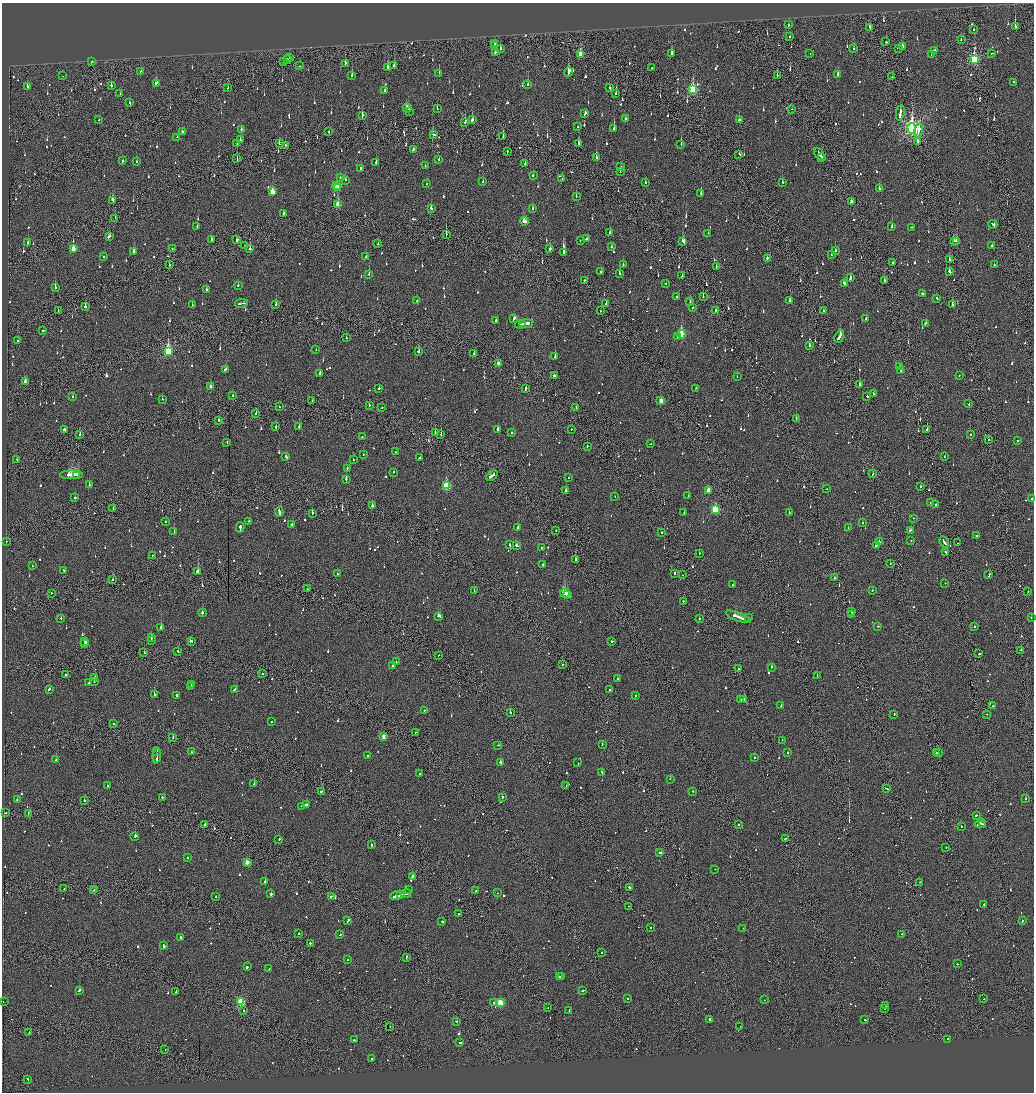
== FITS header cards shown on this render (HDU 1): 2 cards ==
NAXIS1  =                 2064
NAXIS2  =                 2180

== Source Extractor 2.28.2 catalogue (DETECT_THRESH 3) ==
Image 2064 x 2180 px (HDU 1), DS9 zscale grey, zoomed out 1/2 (1 PNG px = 2 x 2 image px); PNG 1036 x 1094 px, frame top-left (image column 1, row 2179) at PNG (2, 3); each listed source drawn as its Kron ellipse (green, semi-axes under 4 px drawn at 4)
Background -0.112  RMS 0.067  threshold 0.201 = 3 sigma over >= 5 px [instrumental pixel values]
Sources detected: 1242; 71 cannot appear on this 1/2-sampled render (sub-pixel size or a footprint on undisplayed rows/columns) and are neither listed nor drawn; of the other 1171, the 500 brightest by FLUX_AUTO listed and drawn (671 fainter detections omitted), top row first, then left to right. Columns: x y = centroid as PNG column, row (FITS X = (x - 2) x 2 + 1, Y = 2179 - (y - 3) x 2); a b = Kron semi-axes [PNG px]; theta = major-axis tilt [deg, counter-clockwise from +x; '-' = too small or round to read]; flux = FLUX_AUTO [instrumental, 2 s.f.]
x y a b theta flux
788 25 2 2 - 110
870 27 4 1 - 180
1015 27 3 2 - 390
973 30 2 2 - 71
789 37 2 2 - 49
961 40 2 2 - 50
886 42 2 2 - 160
494 44 2 2 - 48
494 46 2 1 - 250
902 46 4 2 - 180
500 48 2 2 - 140
899 48 4 2 - 430
854 49 2 2 - 56
935 50 2 2 - 51
495 52 2 2 - 73
992 53 2 1 - 70
580 54 4 2 - 350
672 54 3 2 - 290
810 54 2 2 - 62
931 55 2 2 - 47
290 57 2 1 - 100
287 59 2 1 - 61
974 59 4 3 - 1300
91 62 2 1 - 85
283 62 2 2 - 53
345 63 3 2 - 76
394 65 2 2 - 63
299 66 2 1 - 68
388 68 4 2 - 100
651 68 2 2 - 47
141 71 2 2 - 83
568 72 5 2 - 270
439 73 2 2 - 110
838 74 3 2 - 91
777 75 3 2 - 190
62 76 2 2 - 75
352 76 3 2 - 150
892 77 2 1 - 49
1014 82 2 2 - 45
156 83 3 2 - 270
528 84 2 2 - 180
111 85 2 2 - 100
27 86 2 2 - 250
228 88 2 1 - 62
610 88 2 2 - 200
693 90 4 3 - 1100
385 91 3 2 - 51
120 93 2 2 - 51
616 94 2 2 - 89
130 103 2 2 - 46
407 108 4 2 - 200
437 109 2 2 - 57
792 109 2 2 - 45
409 111 2 1 - 130
900 113 8 2 81 1100
585 114 4 2 - 94
362 115 3 2 - 66
625 119 2 2 - 55
99 120 2 2 - 55
472 120 3 2 - 81
739 120 3 2 - 86
465 122 2 2 - 140
578 127 2 2 - 63
912 128 5 3 - 3800
241 129 2 2 - 120
614 129 2 2 - 450
918 131 7 2 76 300
182 132 2 2 - 150
329 132 2 2 - 56
433 134 3 2 - 110
177 137 2 1 - 81
503 137 2 1 - 62
240 140 2 1 - 74
918 141 4 2 - 93
237 144 2 2 - 66
279 144 2 2 - 91
579 144 2 2 - 390
681 144 3 1 - 86
285 145 2 2 - 51
413 150 2 2 - 66
507 152 3 1 - 69
739 154 2 2 - 120
819 154 7 2 -55 300
596 157 3 2 - 83
821 157 2 1 - 85
237 159 3 2 - 64
439 159 2 2 - 60
122 161 3 2 - 87
137 162 2 2 - 46
376 162 2 2 - 67
525 163 2 1 - 54
425 166 2 2 - 66
621 167 2 2 - 140
361 168 2 2 - 85
620 172 2 2 - 45
533 175 2 2 - 60
340 178 2 2 - 46
562 179 2 1 - 56
345 180 2 2 - 110
483 182 2 2 - 75
645 182 2 2 - 120
782 182 2 2 - 47
427 184 2 2 - 91
336 185 2 2 - 80
337 187 3 3 - 380
880 188 3 2 - 130
272 192 3 3 - 330
701 193 2 2 - 170
576 196 2 2 - 95
113 200 3 2 - 180
851 202 3 2 - 75
338 204 3 3 - 290
431 208 3 2 - 72
533 208 2 2 - 51
284 213 2 2 - 170
115 218 2 1 - 50
524 221 4 3 - 160
993 224 4 2 - 200
197 226 2 2 - 48
892 227 2 2 - 110
911 227 2 2 - 64
609 232 2 2 - 87
708 233 2 1 - 65
446 234 2 1 - 230
109 236 3 2 - 110
211 239 3 2 - 76
586 239 3 2 - 280
237 240 3 2 - 98
580 241 2 2 - 66
683 241 4 2 - 290
954 241 3 2 - 160
957 241 3 2 - 130
28 242 2 2 - 92
378 244 2 2 - 55
244 245 2 1 - 48
992 246 2 2 - 120
611 247 2 2 - 68
73 249 3 2 - 200
172 249 2 2 - 48
250 249 2 2 - 270
550 249 2 2 - 120
835 250 2 2 - 84
134 251 2 2 - 460
564 252 3 2 - 1300
831 255 3 2 - 66
104 257 2 2 - 71
366 257 2 2 - 44
767 258 2 2 - 71
950 260 3 2 - 83
893 263 2 2 - 420
169 265 2 2 - 62
623 265 2 2 - 54
994 265 2 2 - 45
716 267 2 1 - 92
949 271 4 2 - 110
601 272 2 2 - 120
619 273 2 2 - 130
369 274 2 2 - 140
682 275 2 2 - 76
850 278 3 2 - 170
584 280 2 2 - 59
884 281 3 2 - 96
844 283 4 2 - 110
666 284 2 2 - 48
238 285 2 2 - 46
55 287 2 2 - 130
206 289 2 2 - 81
923 293 3 1 - 140
676 296 2 2 - 47
703 296 2 1 - 45
937 298 2 2 - 110
417 301 2 2 - 84
690 301 2 2 - 120
790 301 2 2 - 190
241 303 6 2 10 200
689 303 2 1 - 98
606 304 2 2 - 60
192 305 2 2 - 49
276 305 2 2 - 220
952 305 3 1 - 350
85 306 2 2 - 280
692 308 2 2 - 84
716 310 2 2 - 60
58 311 2 2 - 50
600 311 2 1 - 81
824 311 2 1 - 49
514 319 4 2 - 130
866 319 2 2 - 100
496 320 2 2 - 59
526 323 7 2 4 980
925 323 3 2 - 46
520 324 5 1 - 820
43 330 2 1 - 79
681 334 4 3 - 800
677 337 2 2 - 47
839 337 6 2 62 260
346 338 2 2 - 58
17 340 2 1 - 240
809 345 3 2 - 69
316 349 2 2 - 62
168 351 4 3 - 1200
419 352 2 2 - 190
474 353 2 1 - 74
555 357 2 2 - 360
498 363 3 2 - 90
899 366 2 2 - 57
225 369 3 2 - 140
901 371 2 2 - 140
320 374 4 2 - 120
959 375 2 2 - 48
554 376 2 2 - 1200
737 376 2 2 - 86
25 381 2 2 - 120
859 384 2 2 - 350
210 387 2 2 - 1700
379 388 2 2 - 140
696 388 2 1 - 48
526 389 2 2 - 340
873 393 2 2 - 50
233 395 2 2 - 56
72 396 2 2 - 48
867 396 2 2 - 150
162 399 2 2 - 60
312 401 2 1 - 62
661 401 3 2 - 150
969 404 2 1 - 64
369 405 2 2 - 72
279 407 2 1 - 47
382 407 2 2 - 49
576 407 2 1 - 55
256 413 2 2 - 51
796 418 2 2 - 83
219 420 2 2 - 91
299 426 2 1 - 61
276 427 2 2 - 200
64 429 3 2 - 340
498 429 3 2 - 94
571 429 2 1 - 74
927 429 3 2 - 320
435 432 2 1 - 73
511 433 2 2 - 82
80 434 2 2 - 100
441 434 3 2 - 83
970 435 2 2 - 45
362 437 2 2 - 61
989 440 2 2 - 55
1018 441 2 2 - 85
227 442 2 2 - 49
651 444 2 2 - 46
587 446 2 2 - 130
395 452 2 2 - 65
363 454 2 2 - 44
286 457 3 2 - 220
420 457 2 2 - 92
944 457 2 2 - 50
17 459 2 1 - 52
353 460 2 2 - 49
347 468 2 2 - 110
394 472 2 2 - 65
873 474 2 1 - 87
72 475 11 2 0 920
77 475 2 1 - 150
492 476 6 2 39 240
568 478 2 1 - 56
346 479 2 2 - 190
89 485 2 2 - 120
446 486 4 3 - 880
920 486 2 2 - 72
827 489 2 2 - 47
708 490 3 2 - 140
566 491 2 2 - 97
688 496 2 2 - 48
615 497 2 2 - 79
75 498 2 2 - 110
1032 498 2 2 - 47
930 503 2 1 - 46
935 505 2 1 - 70
372 506 2 1 - 310
113 509 2 1 - 74
715 509 3 3 - 930
279 512 5 2 - 260
684 512 2 2 - 48
312 513 3 2 - 200
789 513 2 2 - 52
913 518 2 2 - 250
249 521 2 2 - 45
165 522 2 2 - 57
862 523 2 2 - 110
291 525 3 2 - 100
240 527 5 2 - 270
518 527 2 2 - 100
848 528 2 2 - 56
556 530 2 1 - 47
910 530 3 2 - 61
174 531 2 2 - 110
661 532 2 2 - 47
976 536 3 2 - 100
911 540 2 2 - 59
6 541 2 2 - 64
879 542 2 2 - 280
944 542 6 2 -60 260
957 543 2 1 - 55
510 545 3 2 - 140
517 545 3 2 - 90
876 545 2 2 - 84
541 548 2 2 - 51
945 552 2 2 - 80
699 553 2 2 - 48
152 555 2 2 - 52
575 560 2 2 - 200
890 563 2 2 - 50
543 564 2 2 - 46
32 566 2 2 - 47
64 571 2 2 - 64
198 572 3 2 - 590
674 573 2 2 - 230
337 574 2 2 - 64
683 575 2 2 - 45
989 575 3 2 - 58
834 578 2 1 - 150
113 580 2 1 - 110
945 583 2 1 - 74
732 585 2 2 - 51
307 589 2 1 - 44
872 590 2 2 - 53
474 591 2 2 - 66
1028 591 2 2 - 49
51 593 2 1 - 330
565 593 5 3 - 1600
568 595 3 2 - 810
683 601 2 2 - 80
851 612 2 2 - 63
203 613 3 2 - 68
852 614 2 2 - 200
439 616 4 2 - 320
738 617 13 2 -21 600
61 618 2 2 - 51
749 618 2 2 - 61
1031 618 2 1 - 100
699 619 2 2 - 97
877 626 3 2 - 120
161 627 2 2 - 340
974 627 2 2 - 53
151 638 3 2 - 62
151 640 2 1 - 220
85 641 2 2 - 98
191 641 3 2 - 130
612 641 2 2 - 61
85 643 2 1 - 77
1021 650 2 1 - 130
178 651 2 2 - 51
144 653 2 2 - 60
979 654 2 2 - 59
438 655 2 1 - 56
396 662 2 2 - 71
562 664 2 2 - 52
392 665 2 2 - 120
772 667 2 2 - 160
738 669 2 2 - 55
263 674 2 2 - 59
66 675 2 2 - 140
817 676 2 1 - 44
94 677 2 2 - 89
618 679 3 2 - 130
94 681 2 2 - 90
89 683 2 2 - 100
192 684 2 2 - 150
191 686 2 2 - 300
50 689 3 2 - 270
234 689 4 2 - 100
610 690 2 2 - 140
154 695 2 2 - 260
176 696 3 2 - 270
636 696 2 2 - 44
744 699 2 1 - 330
741 700 2 2 - 120
781 706 3 2 - 91
993 706 2 2 - 150
424 710 2 2 - 45
510 712 2 2 - 150
894 714 2 2 - 86
987 714 2 2 - 57
271 722 2 2 - 53
113 723 2 2 - 140
415 732 2 2 - 61
173 737 2 1 - 49
383 737 3 2 - 120
782 740 2 2 - 50
602 744 2 2 - 48
498 745 2 2 - 52
157 751 2 1 - 120
191 751 2 1 - 71
937 752 2 1 - 300
938 752 2 1 - 90
787 753 2 2 - 63
157 756 7 2 86 330
368 756 2 2 - 44
754 758 2 2 - 85
157 759 2 2 - 120
56 760 2 2 - 97
500 762 2 2 - 300
578 763 2 2 - 54
602 772 3 2 - 110
420 774 2 1 - 110
670 779 2 1 - 51
254 784 2 2 - 190
107 785 2 2 - 44
566 785 2 2 - 56
886 788 2 2 - 130
321 791 3 2 - 84
693 791 2 2 - 52
162 797 2 2 - 46
502 797 2 2 - 130
1026 798 2 2 - 70
17 800 2 2 - 69
84 800 2 2 - 180
307 804 3 2 - 120
301 806 2 1 - 160
6 813 2 1 - 45
28 813 2 1 - 100
976 815 2 2 - 65
204 824 3 2 - 140
738 824 2 2 - 50
980 824 6 2 11 270
983 824 2 1 - 120
961 826 2 2 - 120
135 836 2 2 - 370
785 838 2 2 - 66
279 839 2 2 - 100
371 845 2 2 - 220
946 848 2 1 - 45
660 853 3 2 - 160
187 858 2 2 - 62
247 862 3 2 - 170
715 869 2 2 - 55
412 876 2 2 - 180
265 881 2 2 - 320
919 882 2 1 - 53
629 887 3 2 - 230
64 889 2 1 - 72
95 889 2 1 - 61
408 890 2 2 - 51
94 891 2 2 - 180
476 891 2 2 - 52
406 893 5 2 - 290
497 893 2 1 - 46
271 894 2 2 - 260
400 895 4 1 - 240
331 896 2 2 - 110
396 896 6 2 16 330
216 897 2 2 - 47
984 904 2 2 - 160
628 906 2 1 - 59
458 914 2 1 - 48
348 921 3 2 - 140
442 921 3 2 - 100
1022 921 2 2 - 66
650 928 2 2 - 67
743 928 2 1 - 51
299 933 2 2 - 56
902 934 2 2 - 120
340 935 2 2 - 54
180 937 3 2 - 79
310 943 2 2 - 73
164 946 3 2 - 190
601 953 2 2 - 44
406 957 3 1 - 120
348 959 2 1 - 130
957 964 2 1 - 93
247 967 3 2 - 260
269 969 2 1 - 50
560 977 3 2 - 95
562 977 2 2 - 96
79 990 3 2 - 220
583 990 3 2 - 58
176 991 2 2 - 99
627 998 2 2 - 61
984 999 2 2 - 56
764 1000 2 1 - 70
3 1002 2 1 - 77
241 1002 3 3 - 840
494 1002 2 2 - 140
500 1003 3 3 - 460
886 1006 3 2 - 130
548 1008 2 2 - 52
885 1009 3 1 - 130
244 1010 2 1 - 63
569 1010 3 2 - 150
709 1019 4 2 - 470
865 1020 3 2 - 93
456 1021 2 1 - 50
740 1026 2 2 - 220
390 1027 2 1 - 55
29 1033 2 2 - 98
947 1039 2 2 - 240
354 1040 2 2 - 110
460 1043 2 2 - 170
165 1049 2 1 - 62
371 1058 2 2 - 71
28 1079 3 2 - 150
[671 fainter detections neither listed nor drawn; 71 sub-pixel or undisplayed-footprint detections neither listed nor drawn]